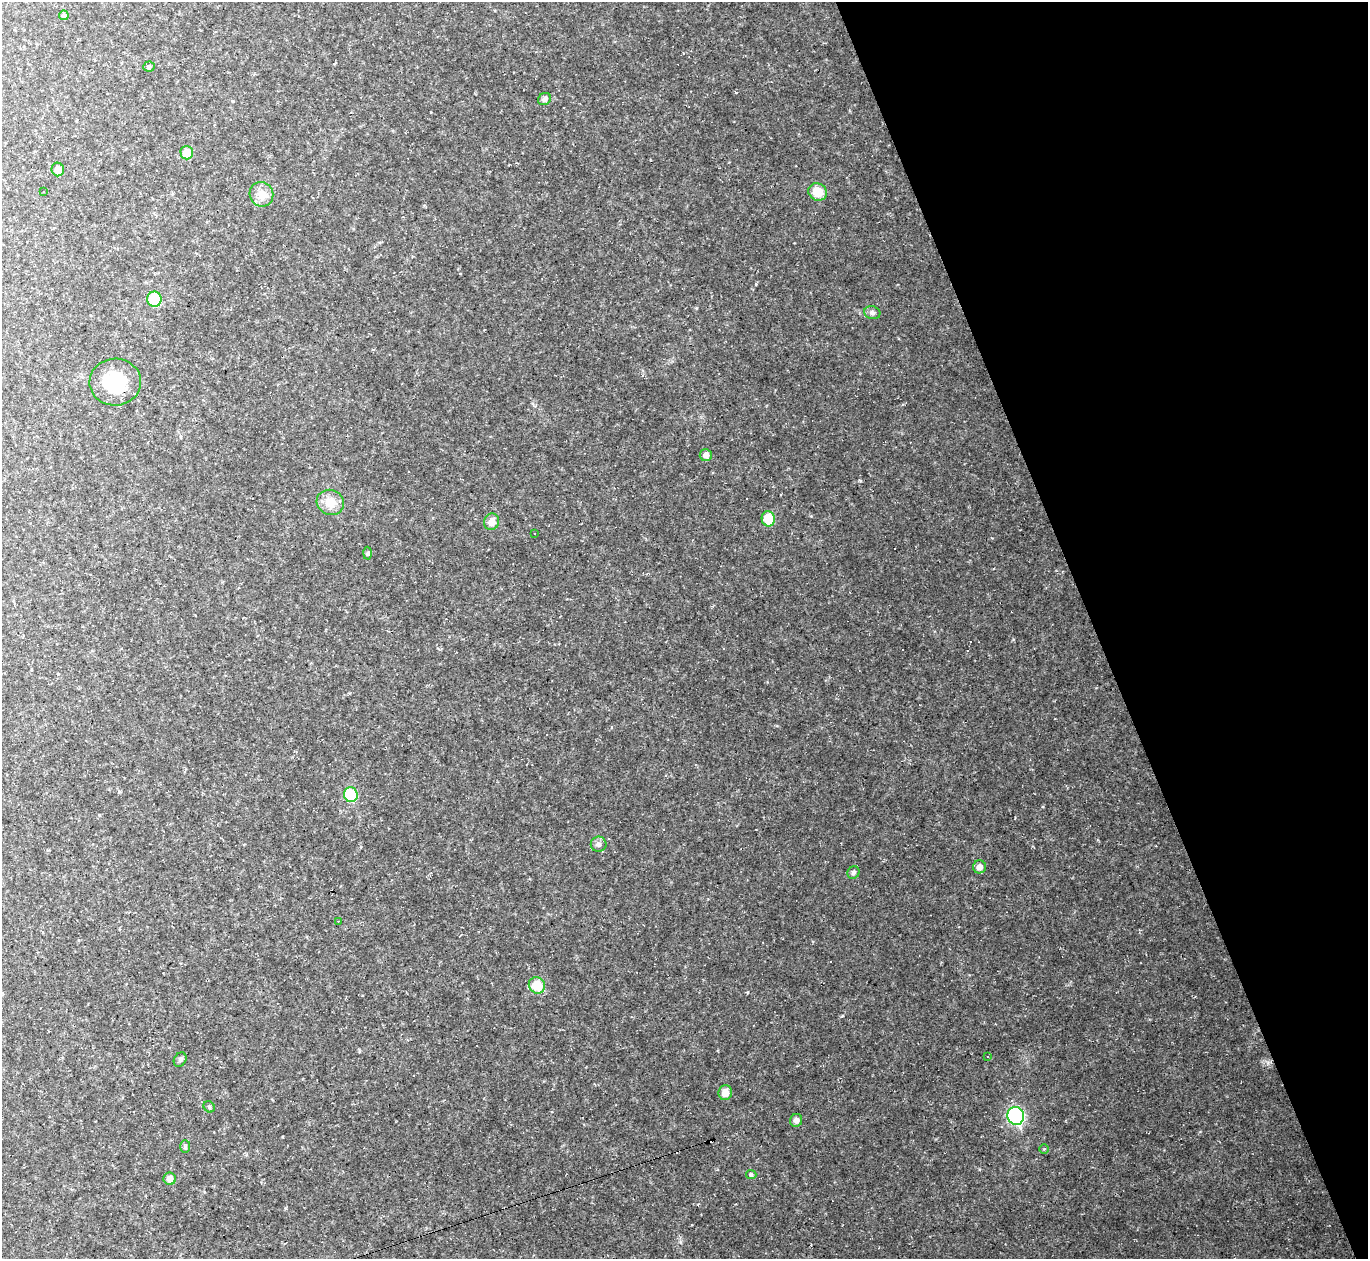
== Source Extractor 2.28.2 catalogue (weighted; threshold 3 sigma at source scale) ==
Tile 12 of 4 x 4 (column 4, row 3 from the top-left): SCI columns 4098-5463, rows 1532-2788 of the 5463 x 5448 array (HDU 1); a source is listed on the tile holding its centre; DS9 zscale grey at full resolution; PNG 1370 x 1261 px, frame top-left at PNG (2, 2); each listed source drawn as its Kron ellipse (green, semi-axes under 4 px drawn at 4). Shown black and unused: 20% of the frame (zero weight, under 2 of 3 exposures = <1% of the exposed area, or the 3 px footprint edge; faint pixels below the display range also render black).
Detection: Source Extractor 2.28.2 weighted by HDU 2 'WHT'; one run over the whole footprint, this tile lists its part. Background 0.0745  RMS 0.0088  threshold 0.0394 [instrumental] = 3 sigma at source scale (4.5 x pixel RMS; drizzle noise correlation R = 1.50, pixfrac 1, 0.05/0.05 arcsec/px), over >= 5 px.
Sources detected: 45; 11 cosmic-ray / hot-pixel residue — neither listed nor drawn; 1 inside a brighter listed object's ellipse — not listed separately; the other 33 listed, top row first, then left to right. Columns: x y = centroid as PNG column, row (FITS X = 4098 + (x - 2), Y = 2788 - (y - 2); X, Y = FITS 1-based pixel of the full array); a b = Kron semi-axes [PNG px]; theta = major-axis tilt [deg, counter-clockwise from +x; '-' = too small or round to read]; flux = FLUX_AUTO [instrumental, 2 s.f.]
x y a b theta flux
64 15 5 4 - 1.9
149 66 6 5 - 2.2
545 99 7 6 - 2.8
187 153 7 6 - 15
58 169 7 6 - 7.2
43 191 3 3 - 10
818 192 10 8 -30 15
261 194 12 11 - 8
154 299 7 7 - 28
872 313 8 6 -13 2.6
115 382 26 23 1 41
706 455 6 6 - 4.4
330 502 14 12 -25 13
768 519 7 6 - 20
492 522 8 7 - 7.4
534 534 3 2 - 0.72
368 553 6 4 88 1.2
351 795 7 7 - 37
599 844 8 7 - 2.6
979 867 6 6 - 5
853 872 6 5 - 1.9
338 921 2 2 - 0.63
537 985 8 8 - 21
988 1057 3 2 - 0.74
180 1060 7 6 - 1.7
725 1093 7 7 - 7.9
209 1107 6 5 - 1.2
1016 1116 9 8 - 140
796 1120 6 6 - 3.4
185 1147 6 5 - 1.7
1044 1149 5 4 - 0.88
751 1175 5 4 - 1.9
170 1179 6 6 - 5.7
Unlisted compact peaks at least as high as the median listed source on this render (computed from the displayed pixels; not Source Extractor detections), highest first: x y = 842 1016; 1013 639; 756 284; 748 992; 811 516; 979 1169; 680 1242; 285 1208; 1043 807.